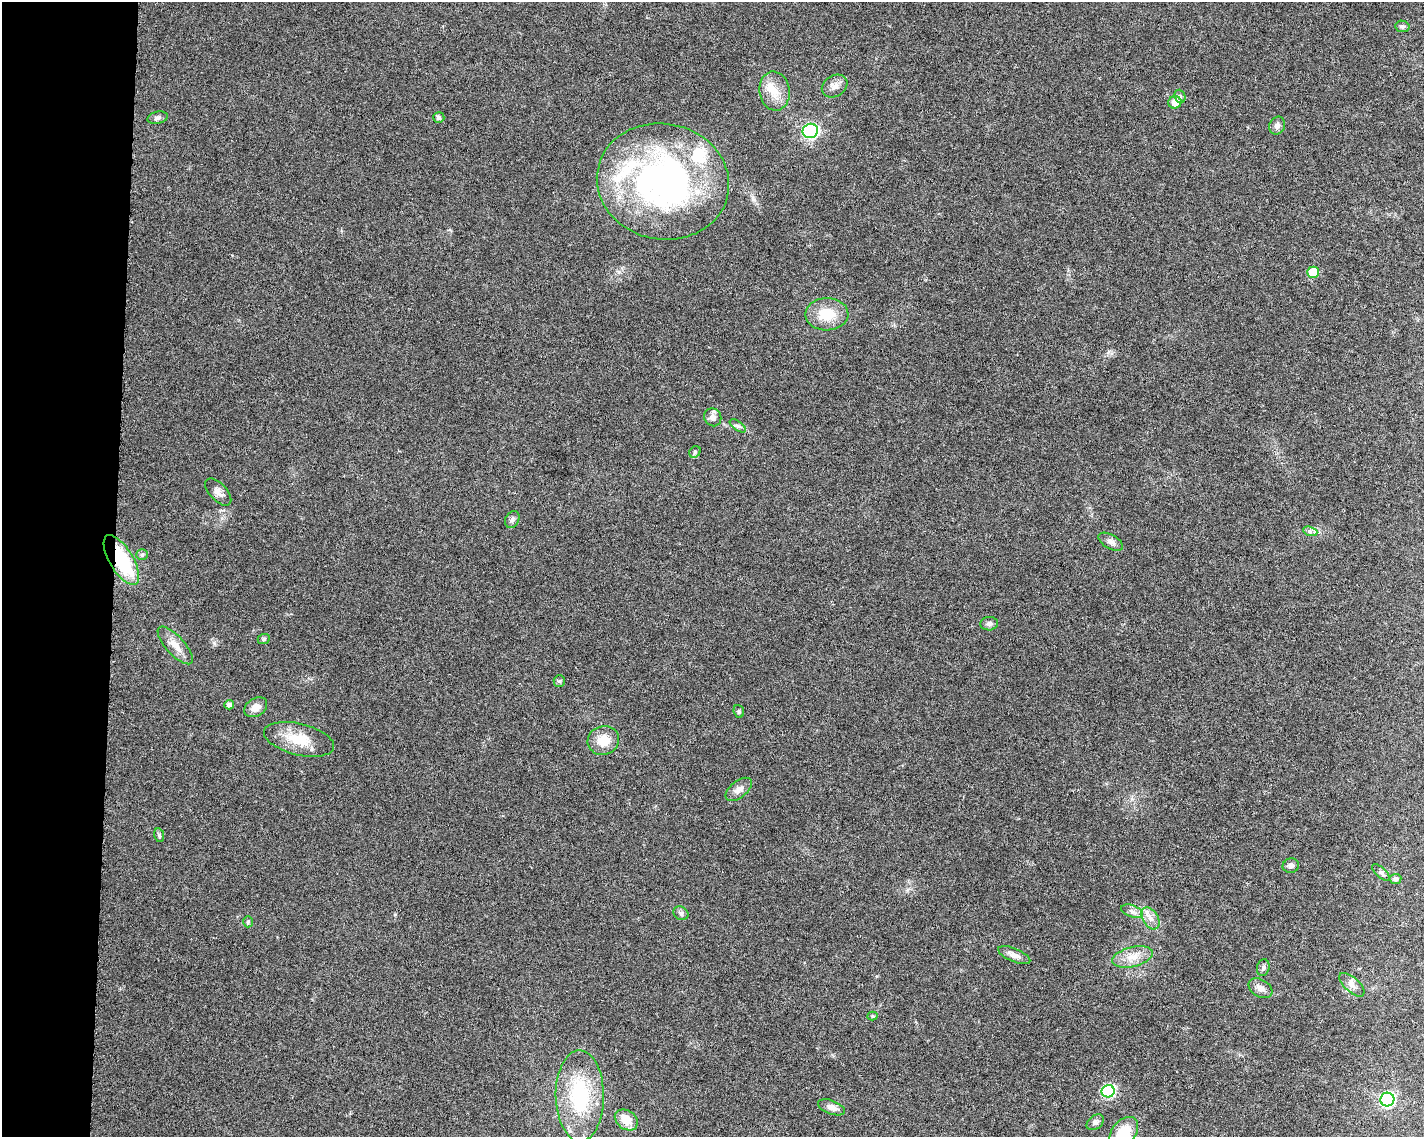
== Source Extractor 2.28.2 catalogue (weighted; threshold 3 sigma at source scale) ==
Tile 4 of 3 x 4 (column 1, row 2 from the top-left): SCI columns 232-1653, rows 2281-3415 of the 4786 x 4554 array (HDU 1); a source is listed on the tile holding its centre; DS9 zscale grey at full resolution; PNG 1426 x 1139 px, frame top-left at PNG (2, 2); each listed source drawn as its Kron ellipse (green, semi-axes under 4 px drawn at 4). Shown black and unused: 8% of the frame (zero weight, under 6 of 12 exposures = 1% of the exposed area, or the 3 px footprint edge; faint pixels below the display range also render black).
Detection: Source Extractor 2.28.2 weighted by HDU 2 'WHT'; one run over the whole footprint, this tile lists its part. Background 0.0301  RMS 0.002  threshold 0.00818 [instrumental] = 3 sigma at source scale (4.09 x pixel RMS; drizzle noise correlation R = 1.36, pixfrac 0.8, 0.0396/0.0396 arcsec/px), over >= 5 px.
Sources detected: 56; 4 inside a brighter listed object's ellipse — not listed separately; the other 52 listed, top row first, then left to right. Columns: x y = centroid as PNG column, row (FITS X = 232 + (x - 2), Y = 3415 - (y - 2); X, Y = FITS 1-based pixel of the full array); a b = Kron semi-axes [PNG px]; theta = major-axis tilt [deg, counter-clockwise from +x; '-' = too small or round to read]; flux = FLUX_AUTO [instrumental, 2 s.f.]
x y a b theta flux
1402 26 7 6 - 0.4
835 86 14 10 33 1.3
775 91 19 15 -83 3.2
1180 96 7 5 -69 0.39
1175 102 6 6 - 1.9
158 118 10 6 13 0.55
439 118 5 5 - 0.47
1277 126 9 7 62 0.7
810 131 8 7 - 39
663 182 66 58 -12 65
1313 272 6 5 - 5.1
827 314 21 16 1 5.1
713 417 9 8 - 0.99
738 426 9 4 -35 0.49
695 452 6 5 - 0.34
218 492 16 8 -46 1.2
512 519 9 6 61 0.62
1310 531 7 4 -19 0.46
1111 542 13 7 -29 0.93
142 555 6 5 - 0.35
121 560 28 11 -59 13
989 624 9 6 5 0.64
264 639 6 5 - 0.3
175 645 24 9 -48 2.2
559 681 6 5 - 0.33
229 705 4 4 - 0.77
256 707 12 9 31 1.6
739 711 6 5 - 0.29
299 739 36 15 -14 5.2
603 740 16 14 19 3.2
739 789 15 8 39 1.2
159 835 7 5 -76 0.31
1291 866 8 7 - 0.78
1381 872 11 5 -42 0.5
1395 879 6 5 - 0.6
1132 911 11 6 -19 0.82
681 913 8 6 -29 0.5
1150 918 12 7 -58 1.3
248 922 5 4 - 0.28
1014 955 17 6 -23 1.2
1132 957 21 10 14 2.5
1263 968 8 6 76 0.48
1352 985 15 7 -41 1.1
1260 988 13 8 -30 1.1
873 1016 5 4 - 0.21
1108 1091 6 6 - 22
580 1096 45 24 -89 15
1387 1100 7 7 - 31
831 1107 14 7 -20 1.2
626 1120 12 9 -36 3.1
1095 1122 9 6 39 0.63
1124 1133 18 11 51 5.2
Overlapping masked pixels (flux is a lower limit): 1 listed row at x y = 121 560
Isophote crosses this tile's border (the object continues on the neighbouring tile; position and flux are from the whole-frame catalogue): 1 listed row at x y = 1124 1133
Unlisted compact peaks at least as high as the median listed source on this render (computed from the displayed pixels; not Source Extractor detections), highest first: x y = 214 643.